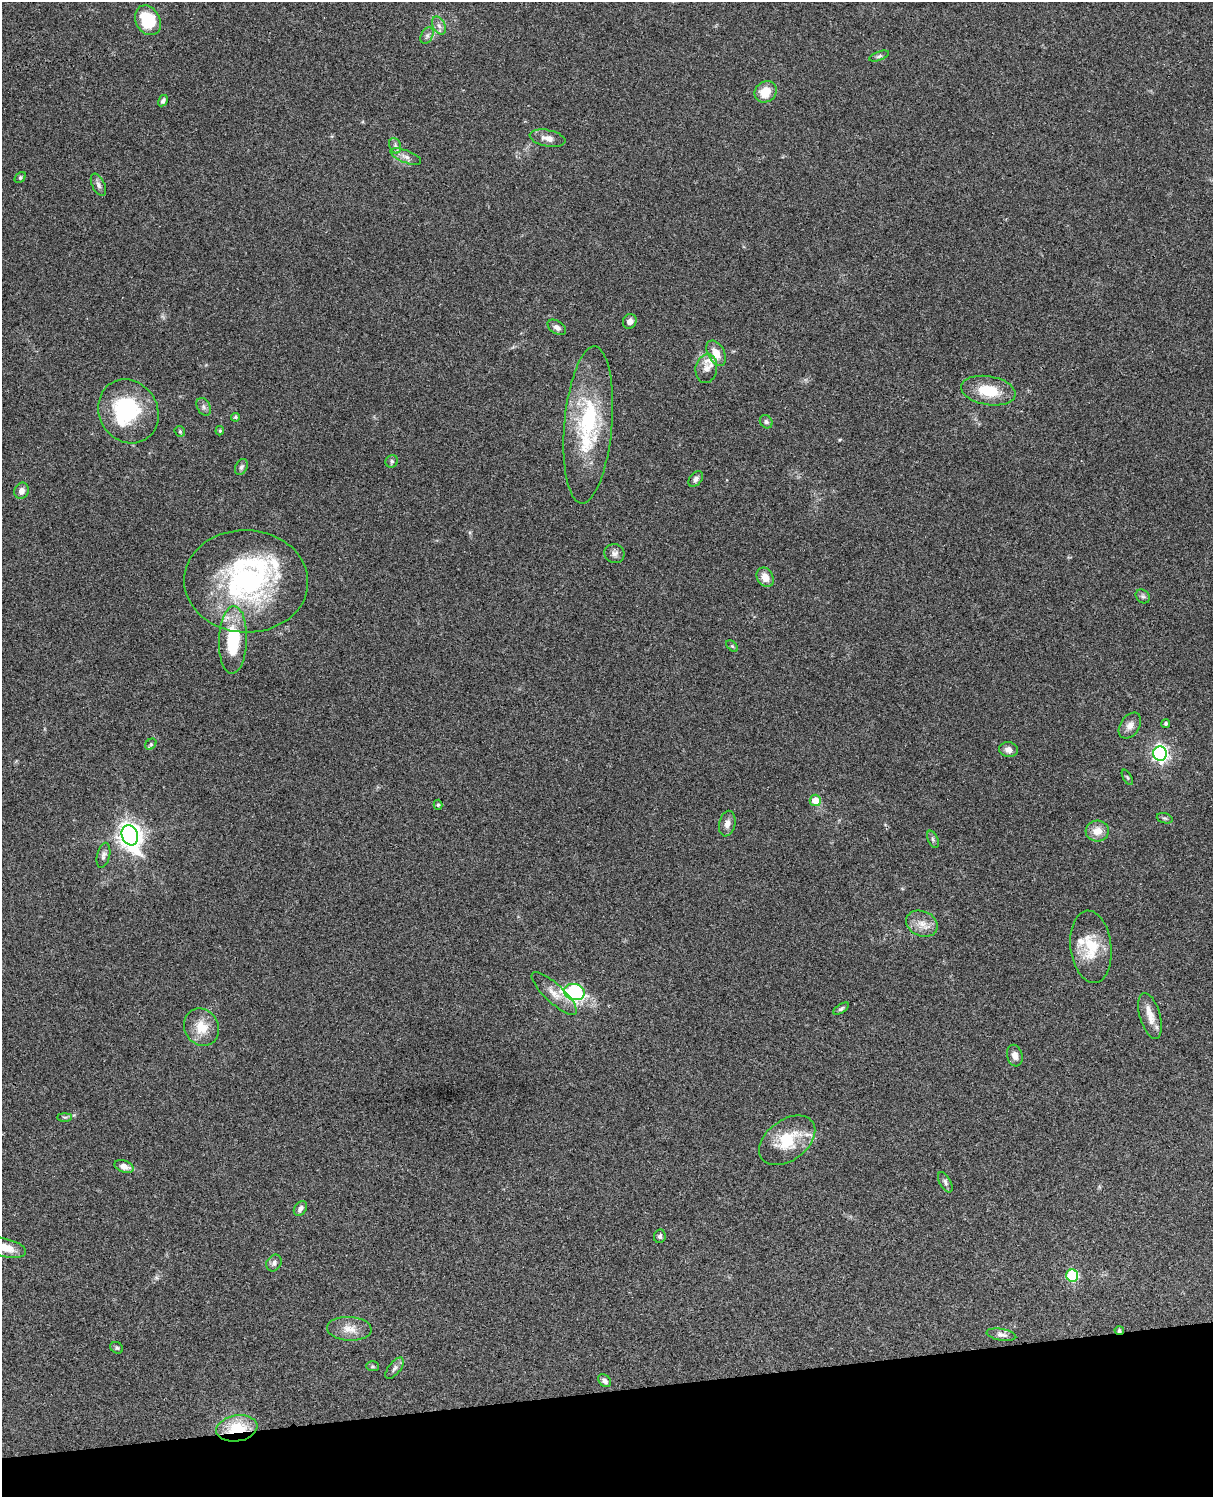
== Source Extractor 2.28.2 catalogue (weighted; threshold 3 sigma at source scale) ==
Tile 10 of 4 x 3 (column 2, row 3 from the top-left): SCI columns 1333-2543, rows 276-1770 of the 5085 x 4923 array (HDU 1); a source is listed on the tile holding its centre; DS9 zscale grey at full resolution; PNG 1215 x 1499 px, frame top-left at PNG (2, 2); each listed source drawn as its Kron ellipse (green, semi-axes under 4 px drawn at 4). Shown black and unused: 7% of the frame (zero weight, under 3 of 4 exposures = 6% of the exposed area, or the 3 px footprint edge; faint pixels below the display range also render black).
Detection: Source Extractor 2.28.2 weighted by HDU 2 'WHT'; one run over the whole footprint, this tile lists its part. Background 0.106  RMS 0.0065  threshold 0.0292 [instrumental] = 3 sigma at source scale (4.5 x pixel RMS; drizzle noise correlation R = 1.50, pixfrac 1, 0.05/0.05 arcsec/px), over >= 5 px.
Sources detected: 78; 1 inside a brighter object's white glare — neither listed nor drawn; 5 inside a brighter listed object's ellipse — not listed separately; the other 72 listed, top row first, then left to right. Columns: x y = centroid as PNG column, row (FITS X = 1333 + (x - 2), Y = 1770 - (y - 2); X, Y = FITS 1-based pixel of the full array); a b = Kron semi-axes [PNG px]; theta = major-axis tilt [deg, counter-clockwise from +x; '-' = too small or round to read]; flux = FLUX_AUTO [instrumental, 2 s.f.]
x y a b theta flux
148 20 16 12 -59 25
439 26 9 6 -62 2.4
427 36 9 5 63 1.8
879 56 10 4 21 1.4
766 92 11 10 - 11
163 101 6 4 59 1.5
547 138 18 8 -11 5
395 146 8 5 -69 1.7
406 157 16 6 -21 3.6
20 177 6 4 48 0.98
98 185 12 6 -64 2.3
630 321 7 6 - 3.6
557 327 10 6 -33 2.7
716 353 14 8 -62 7.5
706 369 14 10 80 5.6
988 391 27 14 -10 19
204 407 9 6 -62 2.1
128 411 33 29 -59 51
236 417 4 4 - 1
766 422 7 6 - 1.4
588 425 79 24 85 61
180 431 5 5 - 0.91
220 431 5 4 - 0.77
392 461 6 6 - 1.3
241 467 8 6 64 1.6
696 479 9 6 51 2.3
22 491 8 7 - 3.6
614 554 10 9 - 2.9
765 577 10 8 -59 6.5
246 581 62 51 -2 120
1143 596 8 6 -42 1.5
233 640 34 14 88 38
732 646 7 4 -44 0.96
1166 723 4 4 - 1.4
1130 726 14 9 56 4.3
151 744 6 5 - 0.94
1009 750 9 7 -10 3.4
1160 754 7 7 - 180
1127 777 8 3 -60 0.9
815 800 5 5 - 9
438 805 5 4 - 0.94
1165 818 8 5 -18 1.2
727 824 13 8 77 3.8
1097 831 12 10 5 7.6
130 835 10 8 -71 540
933 839 9 5 -66 1.4
103 855 13 6 76 2.3
922 924 16 12 -23 7.5
1091 947 36 20 -83 21
574 992 10 8 -13 75
554 993 29 9 -43 7.7
841 1009 9 4 34 1.2
1150 1016 24 10 -74 8.2
201 1027 19 17 -59 12
1015 1056 11 7 -74 3.8
65 1117 7 4 0 1.1
787 1140 31 20 36 25
124 1166 10 6 -19 4.4
945 1182 11 5 -60 2
300 1208 8 6 55 2.6
660 1236 7 6 - 1.6
5 1248 21 9 -14 11
274 1263 9 7 57 2.5
1072 1276 6 6 - 54
349 1329 22 12 -3 8.2
1119 1330 5 3 - 1.4
1001 1335 15 6 -9 2.7
117 1348 7 5 -31 1.1
373 1366 6 5 - 0.97
395 1368 12 6 51 2.3
605 1381 7 5 -43 2.6
237 1428 21 13 10 23
Overlapping masked pixels (flux is a lower limit): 2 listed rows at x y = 1119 1330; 237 1428
Isophote crosses this tile's border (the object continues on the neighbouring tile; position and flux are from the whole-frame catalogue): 1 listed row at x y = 5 1248